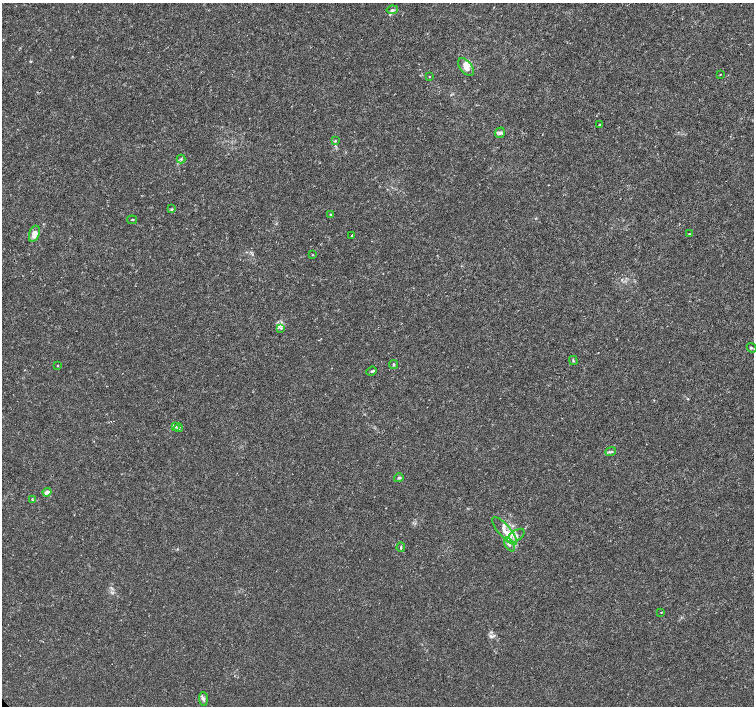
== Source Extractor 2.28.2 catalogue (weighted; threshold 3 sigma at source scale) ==
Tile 10 of 4 x 4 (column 2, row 3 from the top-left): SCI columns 1505-3008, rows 1558-2964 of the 6022 x 5995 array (HDU 1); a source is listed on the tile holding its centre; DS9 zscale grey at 2 x 2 block average (1 PNG px = mean of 2 x 2 image px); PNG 756 x 708 px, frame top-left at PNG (2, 3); each listed source drawn as its Kron ellipse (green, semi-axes under 4 px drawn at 4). Shown black and unused: <1% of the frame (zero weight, under 3 of 4 exposures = <1% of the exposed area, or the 3 px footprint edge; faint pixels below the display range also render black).
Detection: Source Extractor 2.28.2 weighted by HDU 2 'WHT'; one run over the whole footprint, this tile lists its part. Background 0.00168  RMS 9.3e-04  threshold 0.00418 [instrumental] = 3 sigma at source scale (4.5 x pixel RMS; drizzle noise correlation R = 1.50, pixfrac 1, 0.0396/0.0396 arcsec/px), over >= 5 px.
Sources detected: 38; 5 inside a brighter listed object's ellipse — not listed separately; the other 33 listed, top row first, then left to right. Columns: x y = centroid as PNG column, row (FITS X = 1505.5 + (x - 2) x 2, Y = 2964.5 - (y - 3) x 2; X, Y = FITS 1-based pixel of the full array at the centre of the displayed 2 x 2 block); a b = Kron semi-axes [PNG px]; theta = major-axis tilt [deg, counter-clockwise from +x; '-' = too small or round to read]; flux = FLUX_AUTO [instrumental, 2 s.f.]
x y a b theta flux
392 10 5 3 - 0.37
466 67 10 6 -52 1.7
720 74 2 2 - 0.1
429 76 2 2 - 0.11
600 125 3 3 - 0.18
500 133 5 5 - 0.5
335 141 3 3 - 0.2
181 159 4 2 - 0.21
172 209 3 2 - 0.18
330 214 3 3 - 0.18
132 220 5 2 - 0.15
34 234 8 5 71 1.8
689 234 2 2 - 0.13
352 235 3 2 - 0.12
312 255 3 2 - 0.12
281 328 4 2 - 0.24
752 348 5 2 - 0.21
573 361 4 3 - 0.24
393 364 4 3 - 0.34
57 365 2 2 - 0.12
372 371 5 3 - 0.3
175 426 4 2 - 0.3
179 428 4 3 - 0.29
611 452 5 3 - 0.37
399 478 5 3 - 0.3
47 492 4 3 - 1
32 500 3 2 - 0.12
505 531 17 6 -48 2.4
516 536 10 5 35 1.2
509 544 8 3 -62 0.57
401 547 5 2 - 0.23
661 612 2 2 - 0.15
203 699 7 4 -86 0.51
Diffuse or blended objects may show on this block-average render without a row.